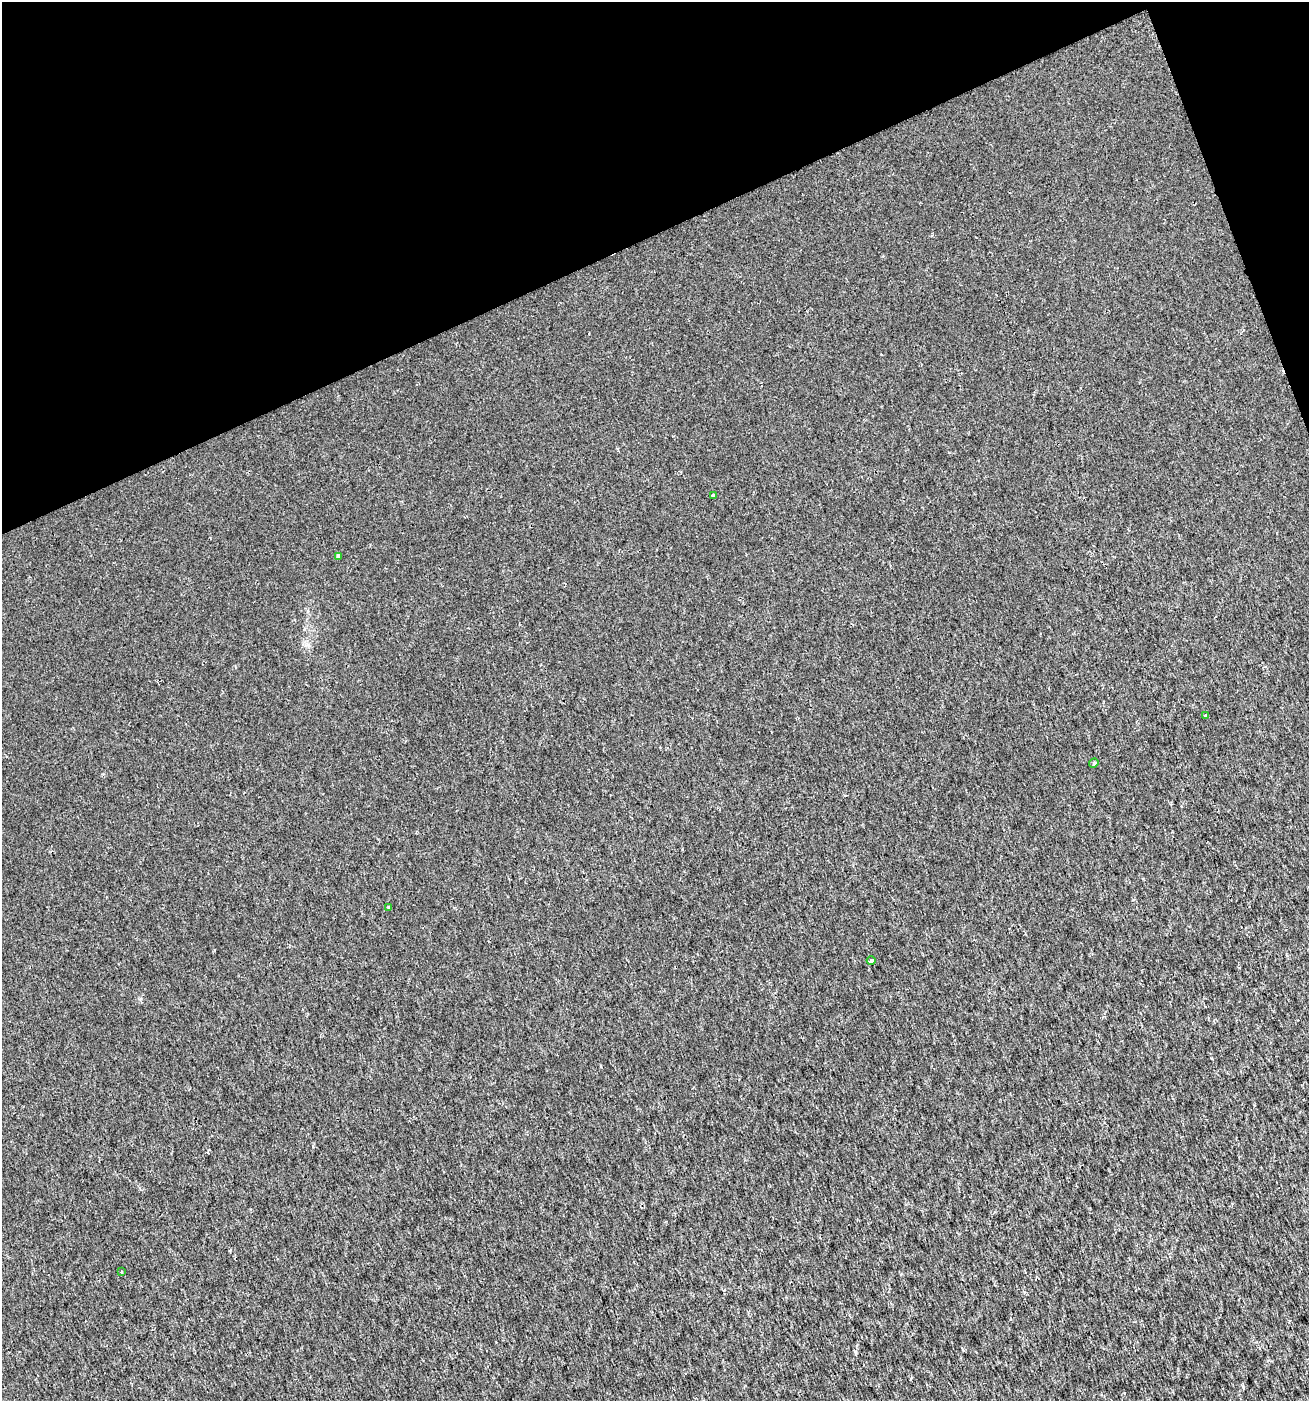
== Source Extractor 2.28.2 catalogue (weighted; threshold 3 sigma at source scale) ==
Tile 3 of 4 x 4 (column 3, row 1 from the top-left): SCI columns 2698-4004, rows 4201-5599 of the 5452 x 5599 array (HDU 1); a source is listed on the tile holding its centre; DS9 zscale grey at full resolution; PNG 1311 x 1403 px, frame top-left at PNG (2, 2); each listed source drawn as its Kron ellipse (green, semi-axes under 4 px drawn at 4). Shown black and unused: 19% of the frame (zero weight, under 2 of 3 exposures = <1% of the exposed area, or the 3 px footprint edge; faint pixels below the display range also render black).
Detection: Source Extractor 2.28.2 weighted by HDU 2 'WHT'; one run over the whole footprint, this tile lists its part. Background 0.00179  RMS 0.0037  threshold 0.0168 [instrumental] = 3 sigma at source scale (4.5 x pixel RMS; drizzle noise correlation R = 1.50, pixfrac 1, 0.0396/0.0396 arcsec/px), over >= 5 px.
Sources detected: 7; all 7 listed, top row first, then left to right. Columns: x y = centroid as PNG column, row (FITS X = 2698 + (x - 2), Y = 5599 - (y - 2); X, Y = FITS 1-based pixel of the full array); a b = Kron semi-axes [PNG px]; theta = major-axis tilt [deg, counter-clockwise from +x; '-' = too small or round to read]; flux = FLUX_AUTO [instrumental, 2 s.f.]
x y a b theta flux
713 495 3 3 - 0.35
338 556 4 3 - 3.1
1205 715 3 2 - 0.57
1094 763 5 4 - 0.53
388 908 4 3 - 0.84
871 960 4 4 - 2
121 1272 3 3 - 0.9